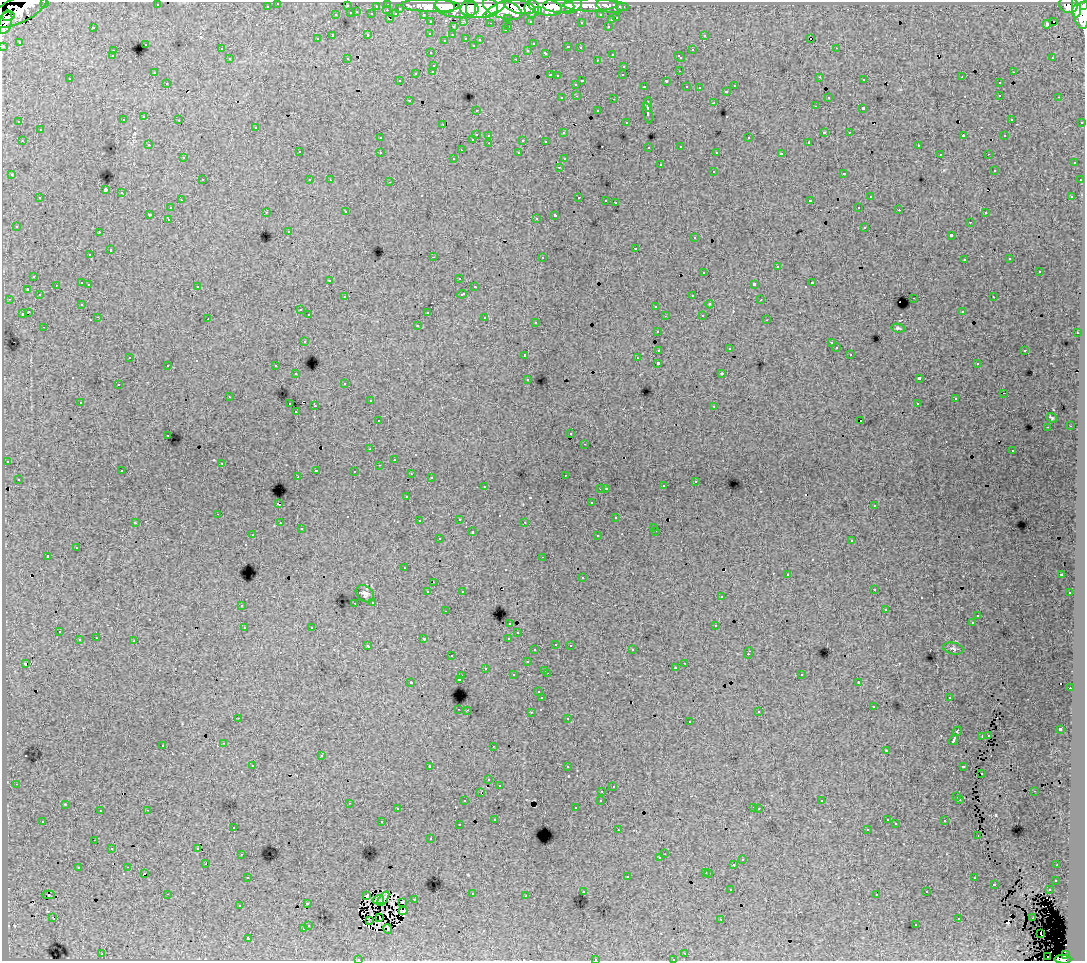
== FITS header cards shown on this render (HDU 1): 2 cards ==
NAXIS1  =                 1083
NAXIS2  =                  959

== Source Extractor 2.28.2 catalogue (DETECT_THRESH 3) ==
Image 1083 x 959 px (HDU 1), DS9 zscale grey, 1 PNG px = 1 image px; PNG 1087 x 963 px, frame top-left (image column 1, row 959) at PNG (2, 2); each listed source drawn as its Kron ellipse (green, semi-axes under 4 px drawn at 4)
Background 79.5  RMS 0.76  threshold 2.29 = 3 sigma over >= 5 px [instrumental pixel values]
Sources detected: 537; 2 with non-positive FLUX_AUTO (blend fragments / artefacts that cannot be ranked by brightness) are neither listed nor drawn; of the other 535, the 500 brightest by FLUX_AUTO listed and drawn (35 fainter detections omitted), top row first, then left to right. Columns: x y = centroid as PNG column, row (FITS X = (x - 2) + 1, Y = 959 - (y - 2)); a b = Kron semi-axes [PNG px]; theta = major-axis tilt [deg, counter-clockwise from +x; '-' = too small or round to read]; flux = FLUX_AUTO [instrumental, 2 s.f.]
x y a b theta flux
45 2 3 2 - 2700
278 3 3 3 - 1800
388 4 3 3 - 3200
157 5 3 2 - 74
445 5 10 7 -12 120000
590 5 26 6 0 50000
1069 5 9 8 - 77000
267 6 3 3 - 1200
347 6 3 3 - 520
376 6 3 2 - 730
431 6 29 6 -2 180000
559 6 16 7 -2 100000
572 6 11 6 24 60000
610 6 14 7 -10 23000
1084 6 4 3 - 45000
456 7 22 10 -4 310000
519 7 16 6 -12 210000
545 7 17 8 -12 200000
622 7 6 3 0 2200
400 8 3 3 - 730
479 8 19 10 4 370000
471 9 7 5 83 76000
503 9 21 9 -19 420000
532 9 9 7 -83 140000
1080 9 19 8 -82 300000
19 10 31 13 26 270000
387 10 3 2 - 120
495 10 13 4 33 99000
538 11 4 3 - 50000
1076 11 7 4 85 87000
357 12 3 3 - 350
351 13 3 3 - 630
372 14 3 3 - 820
396 14 3 3 - 670
423 14 3 2 - 1200
336 15 3 3 - 370
601 15 3 3 - 1100
8 16 6 4 11 73000
508 18 3 3 - 760
617 18 3 3 - 420
389 19 3 2 - 380
611 20 3 3 - 250
464 21 3 2 - 290
530 21 3 3 - 1200
1054 21 3 3 - 3000
5 22 12 6 75 140000
431 22 3 3 - 1700
581 22 3 3 - 210
491 23 3 2 - 50
1047 24 4 3 - 700
509 26 3 2 - 250
608 26 3 2 - 260
93 27 3 3 - 680
453 27 3 3 - 280
505 30 3 2 - 87
430 33 3 3 - 160
368 34 3 3 - 430
452 35 3 2 - 92
704 35 3 3 - 240
333 36 4 3 - 970
466 38 3 3 - 410
811 38 3 3 - 18000
317 39 3 3 - 150
445 40 3 2 - 49
480 40 3 3 - 130
19 42 3 3 - 40
145 44 3 3 - 350
533 44 3 3 - 200
473 45 3 3 - 120
3 46 3 3 - 3000
568 47 3 3 - 380
580 48 3 3 - 120
836 48 3 2 - 130
221 49 3 3 - 200
528 50 3 3 - 170
692 50 3 3 - 490
113 51 3 3 - 250
431 53 3 3 - 170
546 53 4 3 - 370
612 54 3 3 - 300
112 56 3 3 - 120
679 57 6 3 -42 230
1053 57 3 3 - 190
347 58 2 2 - 41
230 59 3 3 - 260
516 59 3 2 - 410
597 60 3 2 - 94
434 65 3 3 - 230
624 66 3 3 - 210
433 71 3 3 - 290
679 71 3 2 - 44
154 72 3 3 - 120
1013 72 3 2 - 210
416 73 3 3 - 420
550 75 3 2 - 370
623 75 3 2 - 64
557 76 3 3 - 140
820 77 3 2 - 46
962 77 3 3 - 59
70 79 3 2 - 59
864 80 3 2 - 270
399 81 3 2 - 100
582 81 3 3 - 520
666 81 4 3 - 840
167 83 3 2 - 160
999 83 3 3 - 280
576 84 3 3 - 200
734 86 3 3 - 170
644 87 3 2 - 49
686 87 3 3 - 250
699 88 3 2 - 54
726 91 3 3 - 310
1000 95 3 2 - 190
577 96 3 2 - 230
828 97 3 3 - 120
1059 97 3 2 - 200
562 98 3 3 - 210
614 99 3 2 - 320
409 100 3 3 - 250
714 103 3 3 - 1000
648 104 7 3 -90 1900
815 106 3 2 - 110
863 108 3 3 - 1100
476 110 3 2 - 130
598 111 3 3 - 310
648 113 10 3 -79 1500
144 117 3 3 - 240
1011 119 3 3 - 130
123 120 3 3 - 180
179 120 3 2 - 150
19 122 3 2 - 78
626 122 3 3 - 160
1082 122 3 2 - 470
443 125 2 2 - 50
256 127 3 3 - 220
40 130 3 3 - 350
824 132 3 3 - 690
849 132 3 2 - 210
563 133 3 3 - 260
476 134 3 3 - 550
489 135 3 3 - 270
963 136 3 2 - 420
1005 136 3 2 - 76
380 138 3 3 - 130
749 138 3 3 - 300
473 139 3 2 - 220
523 140 3 3 - 660
22 141 3 2 - 270
546 141 3 2 - 82
809 142 3 3 - 64
489 143 3 2 - 160
149 145 3 2 - 150
918 145 3 3 - 170
681 146 3 3 - 240
649 147 3 3 - 160
461 150 3 2 - 47
299 152 3 3 - 250
380 152 3 3 - 190
717 152 4 3 - 150
519 153 3 3 - 180
781 154 4 3 - 1900
940 154 3 2 - 85
988 154 2 2 - 48
183 158 3 3 - 140
454 158 3 3 - 200
564 159 2 2 - 44
1074 163 3 3 - 230
660 165 3 3 - 380
559 167 3 2 - 180
994 170 3 3 - 130
713 171 3 3 - 350
844 173 3 3 - 340
12 175 3 3 - 210
202 180 3 2 - 160
310 180 3 3 - 170
330 180 3 2 - 77
1080 180 3 3 - 180
390 182 3 2 - 340
105 190 4 3 - 4900
122 193 3 3 - 290
1071 196 3 3 - 51
579 197 3 2 - 370
871 197 3 3 - 170
40 198 3 3 - 330
181 200 3 2 - 220
606 200 3 2 - 140
810 201 4 3 - 1100
615 202 3 3 - 660
859 207 3 2 - 270
170 208 3 3 - 200
899 210 3 2 - 190
266 212 3 2 - 180
346 212 3 3 - 200
985 213 3 2 - 150
150 214 4 3 - 680
555 215 4 3 - 1600
536 218 3 2 - 140
168 219 3 2 - 160
970 222 3 2 - 150
16 226 3 3 - 180
865 227 3 3 - 340
289 231 3 3 - 130
99 232 3 2 - 150
951 235 3 3 - 670
695 238 3 3 - 240
636 248 3 3 - 480
110 250 3 3 - 480
90 255 3 3 - 240
433 257 3 2 - 540
542 257 3 3 - 240
1010 259 3 2 - 80
964 260 3 3 - 220
777 267 3 3 - 420
704 272 3 3 - 330
1039 272 3 3 - 460
34 276 3 3 - 250
459 278 3 2 - 110
330 280 3 2 - 130
82 283 3 3 - 580
812 283 3 3 - 290
89 284 3 2 - 300
754 284 4 3 - 1200
56 285 3 2 - 240
197 286 3 3 - 290
474 287 3 3 - 250
27 289 3 3 - 43
462 294 5 3 - 450
39 295 3 3 - 240
693 295 3 2 - 170
345 297 3 3 - 140
993 297 3 2 - 220
914 298 3 2 - 370
9 299 4 3 - 98
761 300 3 2 - 82
82 304 3 3 - 110
710 304 4 4 - 58
656 306 3 3 - 290
300 310 3 3 - 210
962 311 3 3 - 140
28 312 4 3 - 1200
427 312 3 3 - 550
22 314 4 3 - 700
309 315 3 3 - 180
702 315 3 2 - 230
665 316 3 2 - 53
98 317 3 2 - 200
485 318 3 3 - 410
208 319 3 2 - 38
767 320 3 2 - 57
536 322 3 3 - 140
417 326 3 3 - 43
44 327 3 2 - 120
898 328 7 4 -10 85
657 331 3 3 - 180
1077 333 3 2 - 220
304 341 3 3 - 290
831 343 3 3 - 100
729 348 3 2 - 40
836 348 3 3 - 130
659 350 4 3 - 720
1025 350 3 3 - 360
850 354 3 2 - 130
525 355 3 3 - 300
130 357 3 2 - 88
637 358 3 3 - 97
658 363 3 3 - 1600
977 364 3 3 - 150
168 365 3 2 - 220
276 366 3 3 - 290
722 373 3 3 - 79
296 374 3 2 - 89
528 379 3 3 - 160
919 379 4 3 - 1800
345 383 3 3 - 130
118 385 3 3 - 250
1004 393 2 2 - 51
229 397 3 2 - 92
955 399 3 3 - 99
370 401 3 2 - 120
80 402 3 2 - 220
290 404 3 2 - 400
917 404 3 2 - 57
315 406 3 2 - 570
714 406 3 2 - 97
296 412 3 2 - 87
1052 418 5 3 - 72
378 421 3 3 - 170
861 421 2 2 - 39
1070 426 3 2 - 45
1048 427 2 2 - 39
571 434 3 2 - 140
168 435 3 2 - 160
585 444 3 2 - 120
370 449 3 2 - 88
1013 451 3 3 - 260
394 459 3 2 - 58
7 461 3 3 - 58
222 463 2 2 - 140
379 465 3 2 - 92
316 470 3 2 - 400
122 471 3 2 - 190
354 471 3 2 - 59
411 474 3 2 - 51
565 475 3 2 - 55
298 476 3 2 - 74
431 477 3 3 - 140
18 479 3 2 - 110
695 481 3 2 - 210
485 486 3 2 - 240
663 486 3 3 - 190
600 488 3 2 - 150
606 488 3 2 - 52
407 496 3 3 - 130
591 503 3 3 - 150
278 504 3 3 - 1100
874 506 3 3 - 86
218 514 3 2 - 160
616 518 3 3 - 250
459 519 3 3 - 220
419 521 3 3 - 130
525 522 3 3 - 110
135 523 4 3 - 51
280 523 3 2 - 210
654 527 3 3 - 140
301 529 3 3 - 110
656 531 3 2 - 250
472 532 3 3 - 440
253 535 3 2 - 86
598 536 3 3 - 260
439 539 3 3 - 230
852 540 3 3 - 250
77 548 3 3 - 560
47 556 3 3 - 870
543 557 3 2 - 130
404 568 3 3 - 140
788 574 3 2 - 180
1061 574 3 2 - 56
582 578 3 3 - 220
434 582 3 2 - 84
874 589 3 3 - 200
462 591 3 3 - 130
428 592 3 3 - 320
1070 593 3 3 - 240
365 594 10 7 -40 200
721 597 3 3 - 130
373 602 3 3 - 290
355 603 3 2 - 200
241 605 3 3 - 310
885 609 2 2 - 42
445 611 3 2 - 140
978 615 3 2 - 97
510 623 3 3 - 320
972 623 3 3 - 120
716 626 3 3 - 460
312 627 3 3 - 230
245 628 3 2 - 45
59 632 3 2 - 220
518 633 3 3 - 190
96 638 3 2 - 83
509 638 3 3 - 480
424 639 3 3 - 78
79 640 3 3 - 520
134 641 3 3 - 500
556 644 3 3 - 280
570 645 3 2 - 230
368 646 4 3 - 340
953 648 10 6 -12 120
535 650 3 3 - 220
632 650 3 2 - 260
748 653 6 3 70 490
452 656 3 2 - 140
527 662 3 3 - 270
685 663 3 2 - 250
25 664 3 2 - 87
485 668 3 3 - 220
675 668 3 3 - 130
545 670 3 2 - 300
547 673 3 2 - 380
801 674 3 3 - 200
513 675 3 3 - 220
462 676 3 2 - 250
459 679 3 3 - 920
411 682 3 2 - 43
858 682 3 2 - 61
1070 688 3 2 - 160
539 692 3 3 - 230
542 698 3 3 - 1500
949 698 3 2 - 100
873 707 3 2 - 120
459 709 3 2 - 280
467 710 3 2 - 250
531 712 3 2 - 370
759 712 3 3 - 55
238 718 3 2 - 49
568 719 3 3 - 110
690 722 3 3 - 410
1060 729 3 3 - 1700
957 731 5 3 - 710
988 735 2 2 - 46
982 736 3 2 - 49
954 740 5 3 - 1800
224 743 3 2 - 310
163 745 3 3 - 230
493 746 2 2 - 48
886 750 2 2 - 42
321 756 3 3 - 230
253 765 3 3 - 190
430 766 3 3 - 2100
963 766 4 3 - 470
567 767 3 2 - 170
982 774 3 2 - 68
489 780 3 3 - 150
16 784 3 2 - 200
499 785 3 2 - 110
613 787 3 2 - 81
602 791 3 2 - 230
1034 791 3 2 - 120
481 792 3 2 - 43
957 797 3 3 - 150
960 799 3 3 - 170
601 800 3 3 - 250
465 801 3 3 - 170
822 801 3 3 - 97
349 803 3 2 - 190
65 804 4 3 - 49
754 807 3 2 - 84
575 808 3 3 - 130
397 809 3 3 - 150
759 809 3 2 - 61
147 810 3 2 - 370
100 811 3 2 - 120
495 819 3 3 - 100
887 819 3 3 - 87
43 821 3 3 - 120
945 821 3 3 - 330
382 822 3 3 - 620
896 824 3 3 - 66
459 825 3 2 - 110
233 827 3 3 - 180
867 829 3 2 - 57
618 830 3 2 - 140
978 835 3 2 - 66
431 839 3 2 - 110
94 840 2 2 - 39
198 848 3 2 - 55
112 849 3 2 - 93
242 854 3 2 - 180
664 854 3 2 - 140
660 858 3 3 - 150
742 860 3 3 - 180
206 864 2 2 - 190
734 864 3 3 - 670
1057 865 3 2 - 97
128 867 3 2 - 260
78 868 3 3 - 380
706 872 3 3 - 270
144 873 3 2 - 250
709 873 3 3 - 430
627 876 3 3 - 290
248 877 3 2 - 210
974 878 3 2 - 220
1056 880 3 3 - 280
994 884 3 3 - 530
731 890 3 2 - 160
1049 890 3 3 - 360
583 891 3 3 - 190
927 892 3 3 - 230
167 894 3 2 - 610
472 894 3 3 - 290
877 894 3 3 - 91
48 895 7 2 -1 140
367 895 4 3 - 180
526 896 3 2 - 120
383 899 8 3 54 160
414 899 3 3 - 39
378 900 6 2 12 80
402 902 3 2 - 66
307 904 3 2 - 59
240 906 3 3 - 93
403 911 4 2 - 71
52 917 2 2 - 61
380 918 2 2 - 52
959 918 3 3 - 260
1033 918 3 2 - 59
721 919 3 3 - 42
369 921 3 2 - 52
308 925 3 3 - 260
916 925 3 3 - 220
303 929 3 3 - 350
388 929 5 2 - 43
1041 933 3 2 - 160
248 938 3 3 - 1300
685 953 3 2 - 240
102 954 3 2 - 360
1065 955 4 4 - 37000
1048 957 2 2 - 170
358 959 3 2 - 89
595 959 3 3 - 340
673 959 3 2 - 190
1063 959 8 4 -3 59000
At the frame edge (FLAGS 8, measured only in part): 9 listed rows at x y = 45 2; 278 3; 1084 6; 19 10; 3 46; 358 959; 595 959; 673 959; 1063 959
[35 fainter detections neither listed nor drawn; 2 non-positive-flux detections neither listed nor drawn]